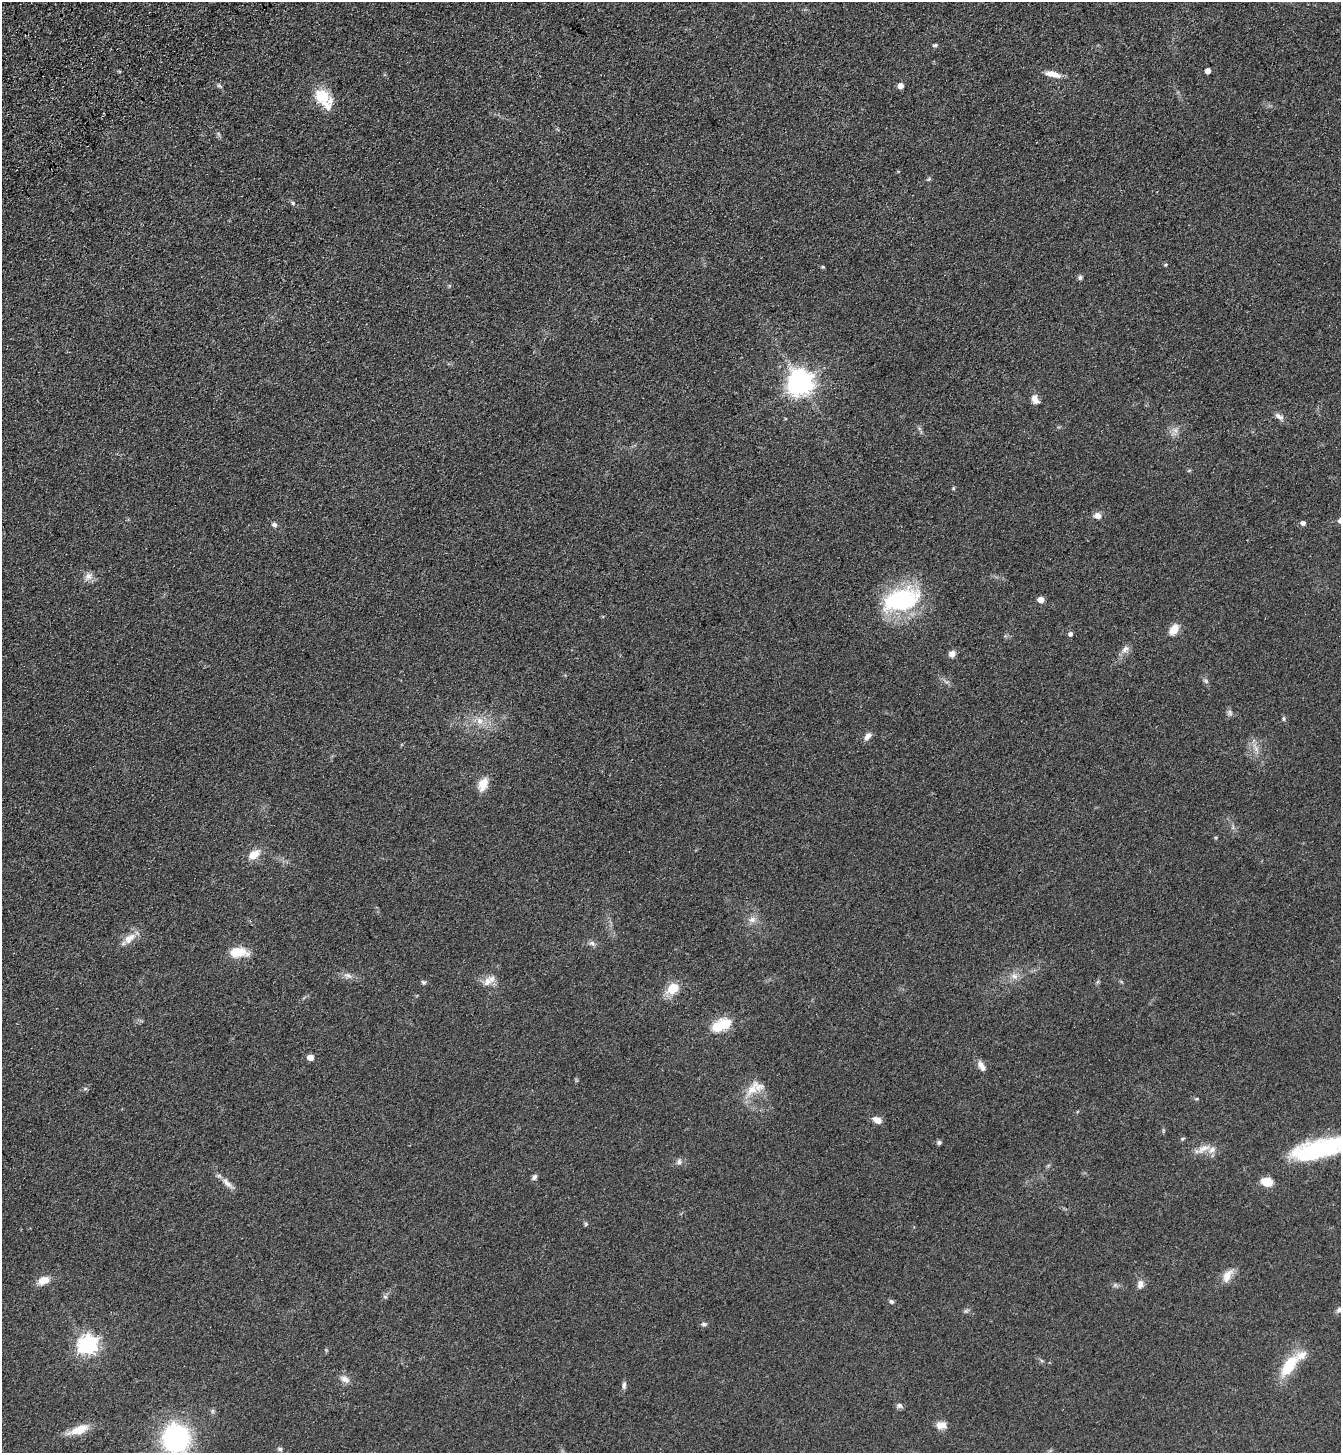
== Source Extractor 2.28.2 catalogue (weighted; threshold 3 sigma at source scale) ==
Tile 11 of 4 x 4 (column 3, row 3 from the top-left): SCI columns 2913-4251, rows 1557-3007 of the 5958 x 6014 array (HDU 1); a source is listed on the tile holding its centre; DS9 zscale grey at full resolution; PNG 1343 x 1455 px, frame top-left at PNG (2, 2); no overlay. Shown black and unused: <1% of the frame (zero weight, under 3 of 4 exposures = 6% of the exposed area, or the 3 px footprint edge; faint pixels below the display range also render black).
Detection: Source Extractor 2.28.2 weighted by HDU 2 'WHT'; one run over the whole footprint, this tile lists its part. Background 0.118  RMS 0.0089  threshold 0.0402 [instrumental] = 3 sigma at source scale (4.5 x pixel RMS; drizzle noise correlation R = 1.50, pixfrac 1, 0.05/0.05 arcsec/px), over >= 5 px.
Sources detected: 82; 1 inside a brighter object's white glare — not listed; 5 inside a brighter listed object's ellipse — not listed separately; the other 76 listed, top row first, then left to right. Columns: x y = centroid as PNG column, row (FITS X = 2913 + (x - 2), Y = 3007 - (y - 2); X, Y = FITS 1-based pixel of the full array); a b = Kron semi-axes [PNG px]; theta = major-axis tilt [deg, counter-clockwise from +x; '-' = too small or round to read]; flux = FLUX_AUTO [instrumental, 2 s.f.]
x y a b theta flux
935 45 6 4 22 1.6
1208 71 5 4 - 6.3
1053 74 20 7 -13 8.5
900 85 5 5 - 6.2
219 86 8 5 -44 1.7
322 96 18 12 -29 27
929 179 6 4 34 1.2
293 203 6 5 - 1.4
823 267 5 4 - 1.1
1080 277 7 5 88 1.8
800 382 8 8 - 860
1034 398 10 8 83 5
1279 416 15 6 -34 3.9
1175 430 7 6 - 3.4
953 488 5 4 - 0.97
1097 516 9 8 - 4.8
1303 523 5 4 - 3.4
274 525 7 5 -26 2.4
88 576 13 9 42 5.3
901 600 46 25 18 87
1041 600 5 5 - 8.9
1174 629 12 8 55 11
1070 634 5 5 - 2.9
1125 649 11 8 47 4.5
952 654 8 7 - 4.6
1206 681 7 5 -47 1.8
1230 713 9 6 -75 2.4
1284 719 6 4 90 1.2
479 721 11 9 -60 6.7
868 736 11 6 46 4.4
1256 748 9 6 -70 4.1
483 784 15 9 70 12
254 854 14 9 33 11
752 919 10 9 - 5.1
130 938 19 10 41 9.5
592 943 9 6 -29 2.8
238 952 19 10 0 19
348 975 13 6 -21 3.9
1014 976 8 7 - 4.1
487 981 15 10 55 7.8
423 982 6 5 - 1.6
673 988 16 11 38 15
725 1024 6 5 - 61
310 1057 5 4 - 10
981 1066 15 7 -60 5.1
85 1089 7 4 19 1.3
752 1090 21 13 43 13
1197 1099 5 3 - 0.98
877 1120 9 7 -24 6.7
1182 1139 7 4 31 1.1
939 1142 6 5 - 1.8
1203 1149 20 9 26 8.3
1317 1151 80 20 18 100
679 1161 9 6 -85 2.6
534 1177 8 6 51 2.3
1267 1182 10 8 -15 14
227 1183 19 7 -46 6
586 1224 5 5 - 1.3
1227 1276 20 10 60 8.7
44 1280 14 9 22 9.6
1140 1284 13 8 79 4.8
1115 1285 6 5 - 1.6
385 1297 6 4 -19 1.3
891 1301 6 5 - 1.7
1339 1310 8 7 - 2.7
966 1311 7 4 44 1.6
704 1324 7 5 -2 1.8
88 1344 7 7 - 410
1289 1366 28 12 55 31
345 1379 12 9 -27 5.4
624 1385 11 5 86 2.4
899 1406 8 7 - 2.4
941 1425 13 9 -1 6.7
79 1430 27 10 20 15
176 1438 23 22 - 140
280 1449 7 5 -15 1.7
Isophote crosses this tile's border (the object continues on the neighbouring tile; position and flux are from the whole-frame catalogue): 3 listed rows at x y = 1317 1151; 1339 1310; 176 1438